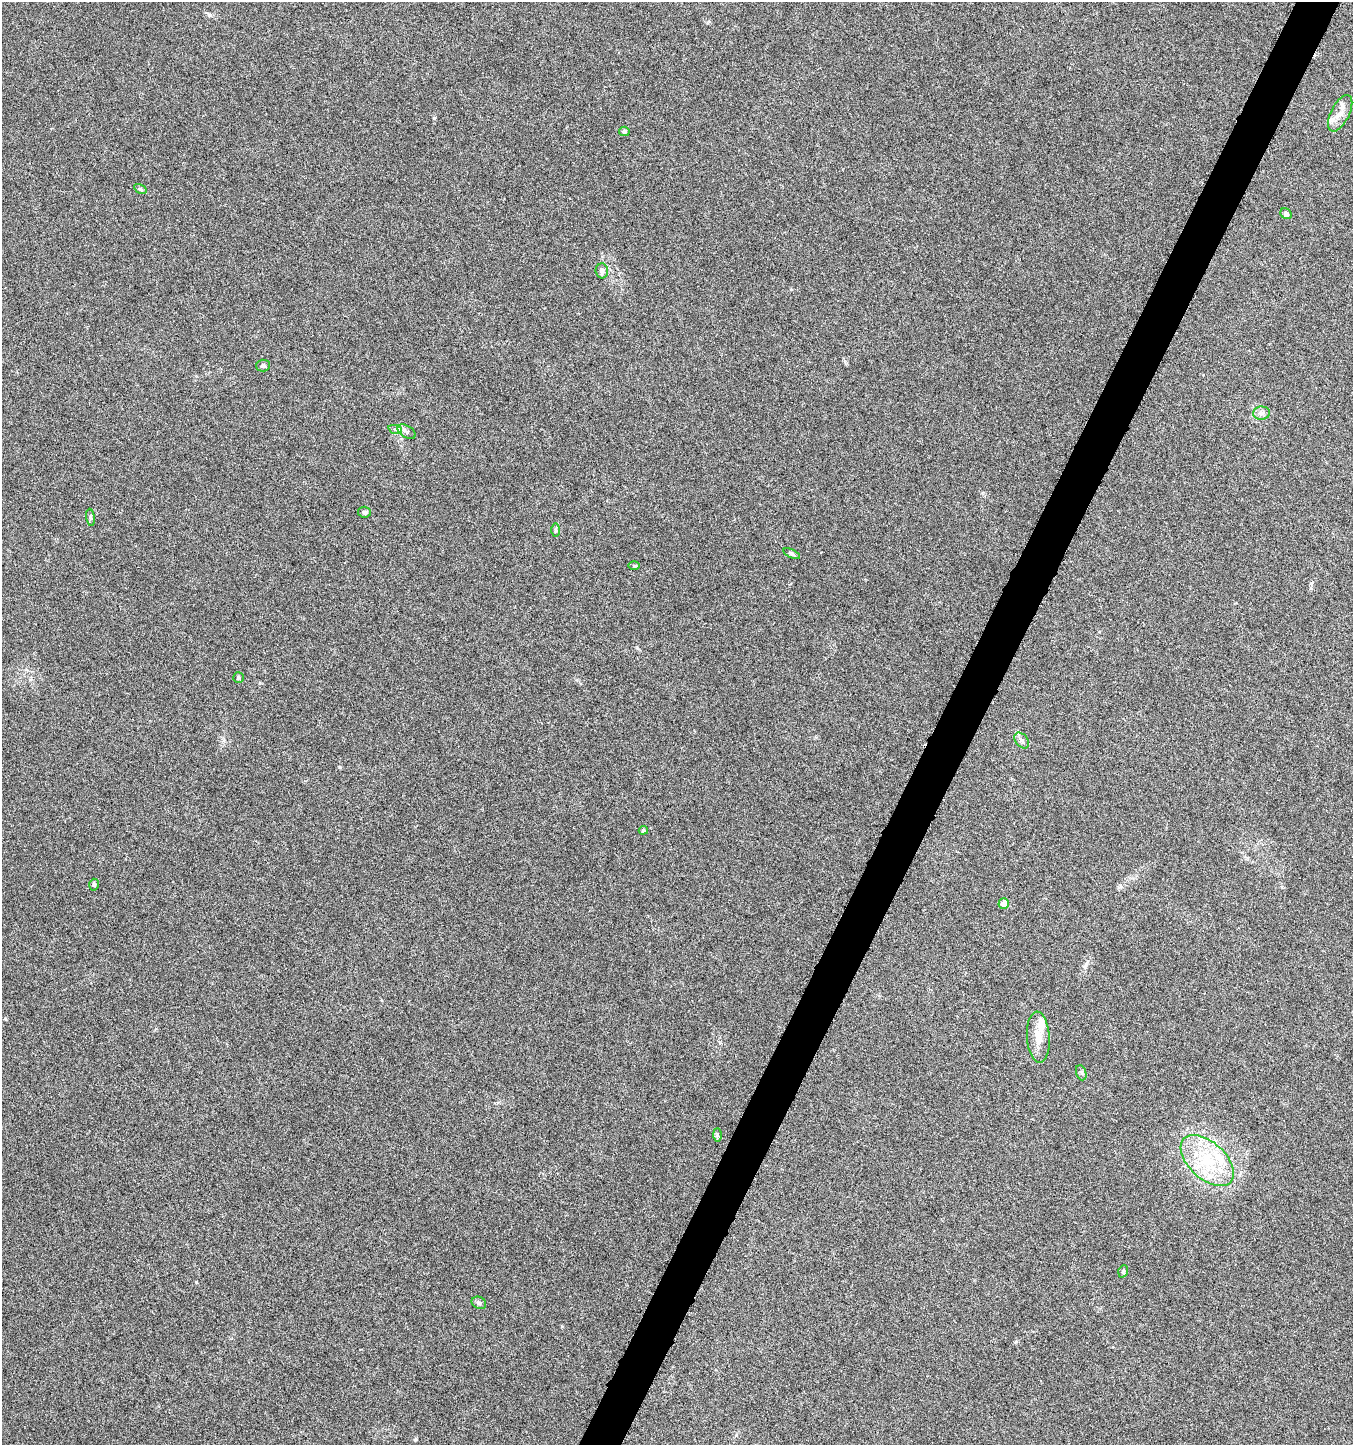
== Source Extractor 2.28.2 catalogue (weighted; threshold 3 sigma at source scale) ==
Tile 10 of 4 x 4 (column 2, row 3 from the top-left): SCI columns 1623-2973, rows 1446-2888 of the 5880 x 5785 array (HDU 1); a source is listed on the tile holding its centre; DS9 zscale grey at full resolution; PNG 1355 x 1447 px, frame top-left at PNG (2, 2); each listed source drawn as its Kron ellipse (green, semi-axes under 4 px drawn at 4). Shown black and unused: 3% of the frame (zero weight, under 3 of 6 exposures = <1% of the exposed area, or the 3 px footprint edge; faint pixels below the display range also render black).
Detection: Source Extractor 2.28.2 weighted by HDU 2 'WHT'; one run over the whole footprint, this tile lists its part. Background 0.0191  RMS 0.0035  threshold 0.0144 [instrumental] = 3 sigma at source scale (4.09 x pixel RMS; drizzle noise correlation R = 1.36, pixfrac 0.8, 0.0396/0.0396 arcsec/px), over >= 5 px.
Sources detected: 29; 4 inside a brighter listed object's ellipse — not listed separately; the other 25 listed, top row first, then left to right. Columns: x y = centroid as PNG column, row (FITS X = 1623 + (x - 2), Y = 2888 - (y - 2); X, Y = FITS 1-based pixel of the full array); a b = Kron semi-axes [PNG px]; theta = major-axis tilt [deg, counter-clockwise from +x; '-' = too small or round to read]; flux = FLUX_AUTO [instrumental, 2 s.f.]
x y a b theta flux
1340 113 20 9 63 3
624 131 5 4 - 0.87
140 189 7 4 -33 0.49
1286 214 6 5 - 0.92
602 271 7 6 - 1
263 366 7 6 - 0.68
1261 413 8 6 1 1.2
395 429 7 4 -18 0.63
407 432 10 6 -32 0.98
364 512 6 5 - 0.78
91 517 9 4 -81 0.62
556 530 7 4 90 0.47
792 554 9 4 -26 0.59
634 566 6 4 -1 0.39
238 677 5 5 - 0.54
1022 740 9 6 -50 1.1
643 830 5 4 - 0.41
94 885 6 4 -87 0.61
1004 903 5 5 - 3
1038 1037 25 11 -86 5.1
1081 1073 8 5 -71 0.6
717 1135 7 4 -90 0.56
1207 1161 32 18 -43 16
1123 1271 6 4 70 0.46
479 1303 7 6 - 0.74
Unlisted compact peaks at least as high as the median listed source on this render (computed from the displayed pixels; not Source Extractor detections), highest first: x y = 340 767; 434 118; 196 1282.